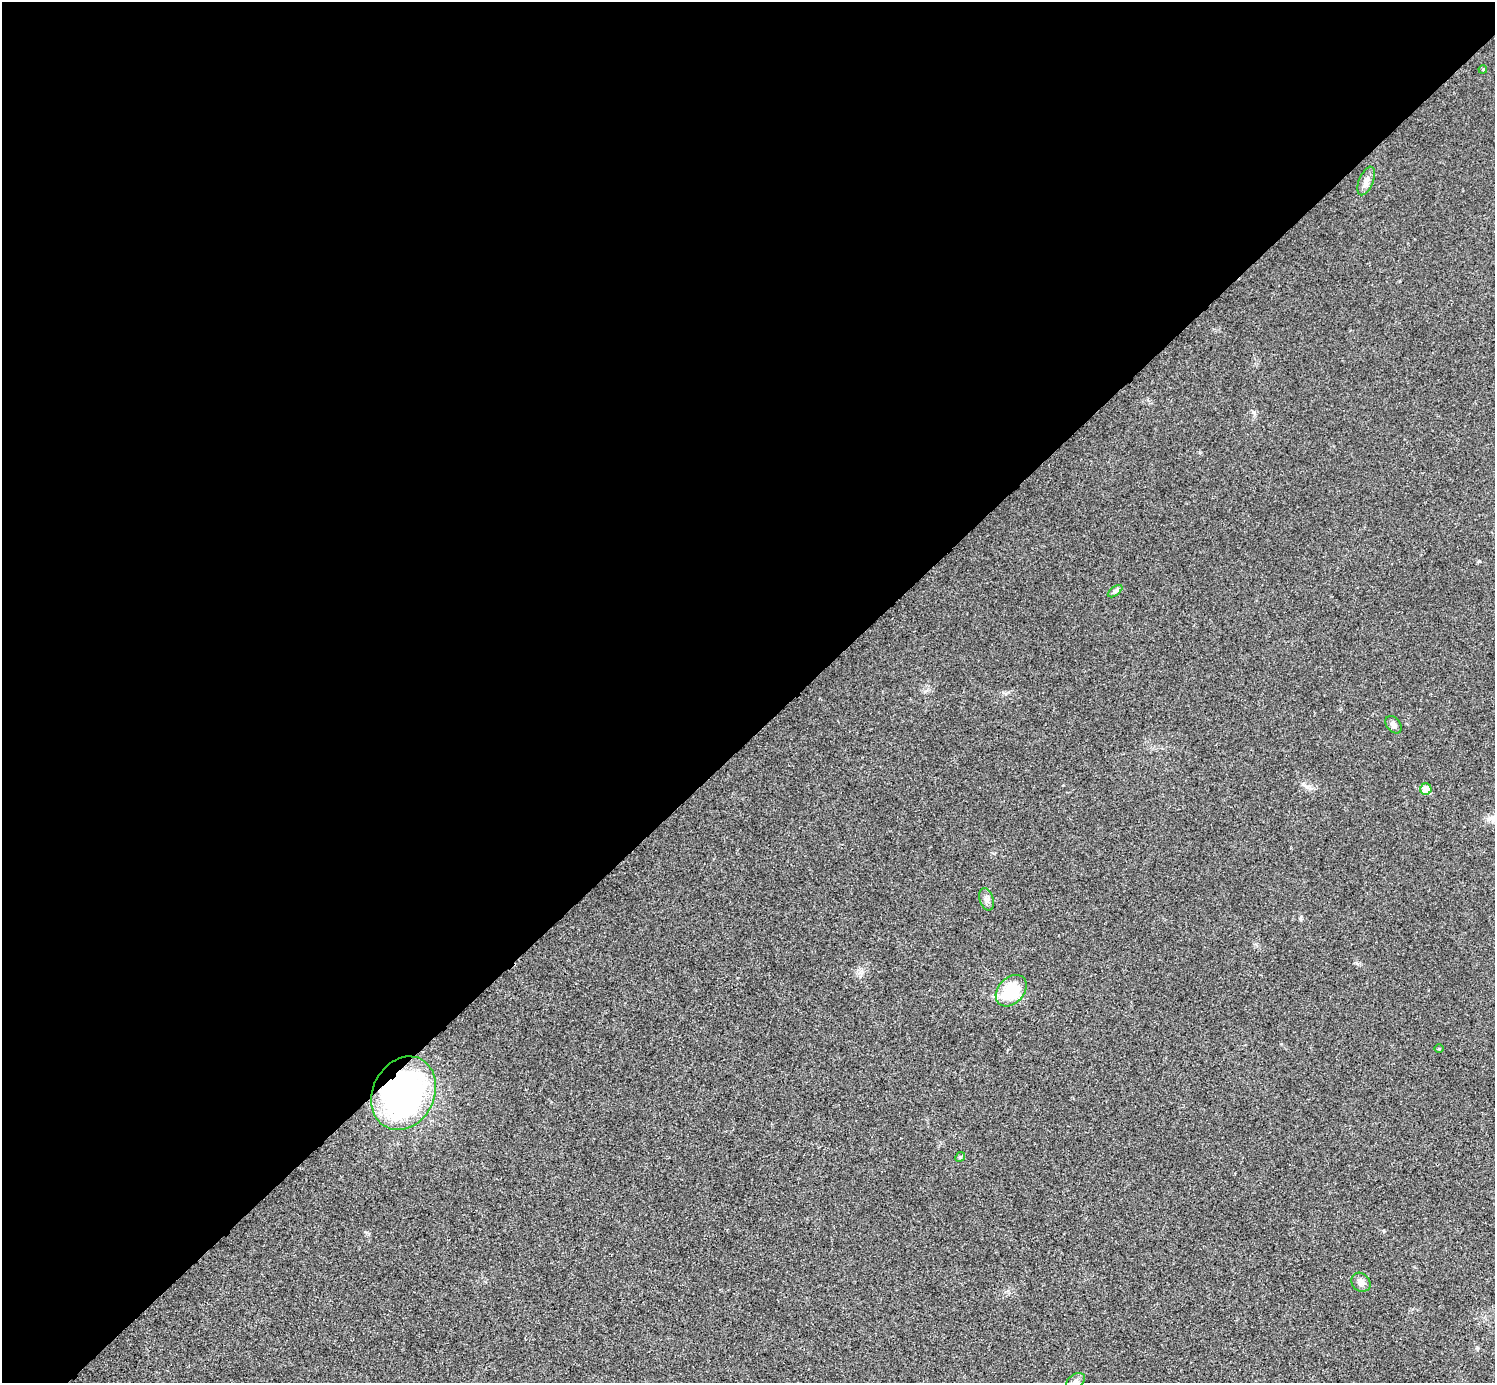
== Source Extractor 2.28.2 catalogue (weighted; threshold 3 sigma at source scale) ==
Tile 2 of 4 x 4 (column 2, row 1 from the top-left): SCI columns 1500-2992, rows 4444-5824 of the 5991 x 5991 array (HDU 1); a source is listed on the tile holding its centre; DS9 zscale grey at full resolution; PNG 1497 x 1385 px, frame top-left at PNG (2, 2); each listed source drawn as its Kron ellipse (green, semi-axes under 4 px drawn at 4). Shown black and unused: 53% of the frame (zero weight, under 3 of 4 exposures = <1% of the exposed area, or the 3 px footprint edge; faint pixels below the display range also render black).
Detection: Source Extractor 2.28.2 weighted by HDU 2 'WHT'; one run over the whole footprint, this tile lists its part. Background 0.0218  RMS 0.0053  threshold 0.0241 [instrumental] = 3 sigma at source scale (4.5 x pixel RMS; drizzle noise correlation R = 1.50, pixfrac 1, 0.05/0.05 arcsec/px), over >= 5 px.
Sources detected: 12; all 12 listed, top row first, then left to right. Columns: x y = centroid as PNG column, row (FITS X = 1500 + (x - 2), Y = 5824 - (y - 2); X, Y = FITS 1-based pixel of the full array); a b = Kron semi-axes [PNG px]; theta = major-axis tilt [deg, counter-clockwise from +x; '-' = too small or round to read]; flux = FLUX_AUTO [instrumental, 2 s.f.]
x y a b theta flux
1483 69 4 3 - 0.43
1366 181 15 7 68 3.1
1115 591 8 4 36 1.2
1394 725 10 7 -52 2.1
1426 789 5 5 - 6.7
986 899 11 7 -75 2.4
1011 991 18 13 47 26
1439 1049 5 3 - 0.51
404 1093 38 30 63 130
960 1157 5 4 - 0.63
1361 1282 10 8 -45 2.8
1075 1382 10 7 39 2.1
Overlapping masked pixels (flux is a lower limit): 1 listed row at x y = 404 1093
Isophote crosses this tile's border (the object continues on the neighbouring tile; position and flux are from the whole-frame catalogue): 1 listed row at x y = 1075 1382
Unlisted compact peaks at least as high as the median listed source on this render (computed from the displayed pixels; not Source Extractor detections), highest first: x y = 1479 561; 1253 412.